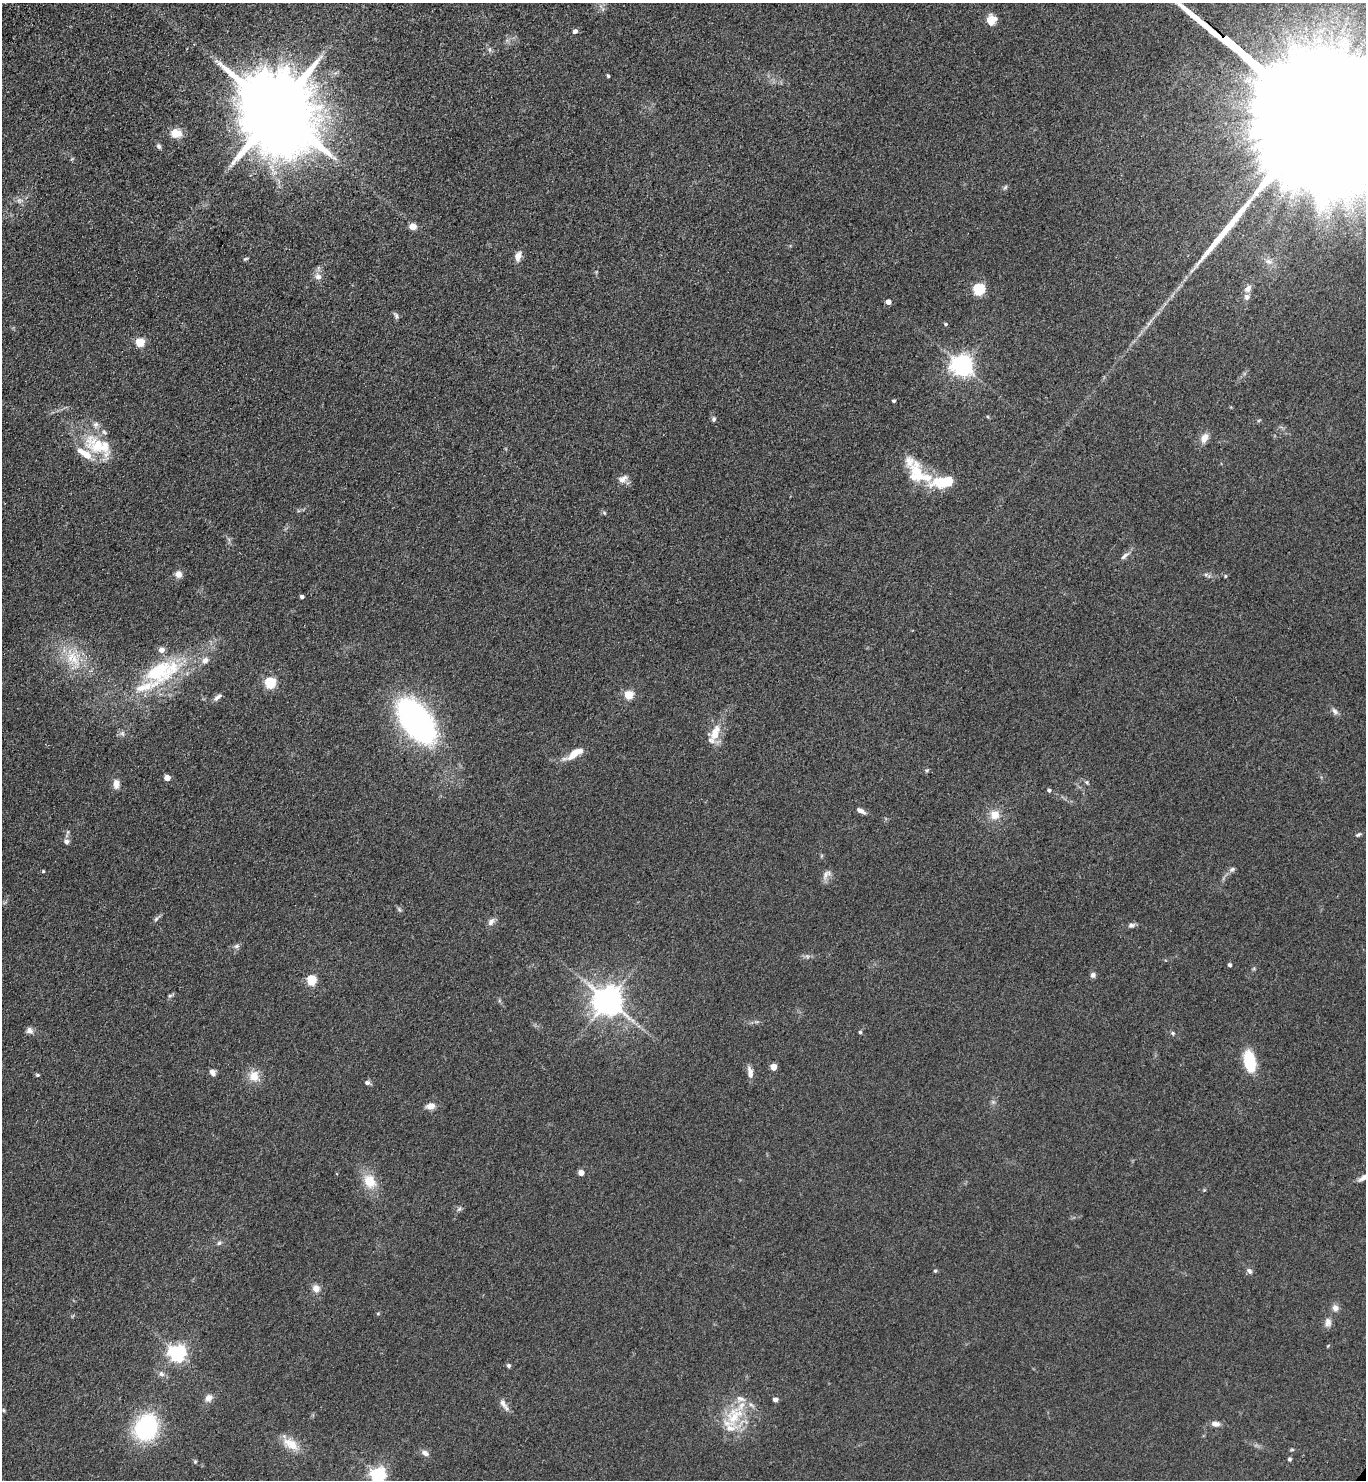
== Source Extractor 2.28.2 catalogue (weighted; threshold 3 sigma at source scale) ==
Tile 11 of 4 x 4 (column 3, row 3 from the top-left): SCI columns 3122-4485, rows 1562-3039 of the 6103 x 6077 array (HDU 1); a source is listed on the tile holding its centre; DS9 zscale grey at full resolution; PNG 1368 x 1482 px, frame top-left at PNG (2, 3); no overlay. Shown black and unused: <1% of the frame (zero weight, under 3 of 4 exposures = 6% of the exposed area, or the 3 px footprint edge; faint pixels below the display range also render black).
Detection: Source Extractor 2.28.2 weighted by HDU 2 'WHT'; one run over the whole footprint, this tile lists its part. Background 0.0907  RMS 0.0088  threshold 0.0396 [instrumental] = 3 sigma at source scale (4.5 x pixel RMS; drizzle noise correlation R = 1.50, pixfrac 1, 0.05/0.05 arcsec/px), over >= 5 px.
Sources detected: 115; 1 inside a brighter object's white glare — not listed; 10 inside a brighter listed object's ellipse — not listed separately; the other 104 listed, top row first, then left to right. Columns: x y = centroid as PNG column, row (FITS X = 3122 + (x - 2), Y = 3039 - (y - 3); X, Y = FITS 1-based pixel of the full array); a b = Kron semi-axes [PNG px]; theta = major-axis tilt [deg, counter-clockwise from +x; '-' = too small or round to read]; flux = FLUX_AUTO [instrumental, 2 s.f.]
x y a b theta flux
991 20 11 9 65 11
575 31 5 4 - 3.8
608 76 4 3 - 1.2
276 111 23 18 -47 15000
1319 120 152 26 -41 180000
176 133 15 12 0 9.5
159 146 7 5 -61 2.1
1005 187 7 4 58 1.5
19 201 6 6 - 2.5
413 226 5 5 - 12
518 256 12 7 76 6.1
246 259 7 3 9 1
1268 261 12 7 -23 4.4
318 277 10 9 - 4.9
979 289 5 5 - 94
1248 289 10 8 56 4.4
888 302 4 4 - 6.6
396 315 9 4 -62 1.9
945 324 5 4 - 1.3
140 342 5 5 - 39
962 366 7 7 - 590
894 401 3 3 - 1.5
714 419 6 5 - 1.8
1204 438 13 9 63 6.7
98 446 46 23 -26 41
918 473 51 19 -35 40
623 479 14 8 32 5.2
605 513 6 3 -69 0.97
1124 556 16 5 41 3.7
178 574 8 7 - 5.7
1225 576 5 3 - 0.82
302 597 4 3 - 2.3
74 659 31 14 -66 25
205 660 9 8 - 4.5
158 672 41 28 28 70
270 683 5 5 - 85
629 695 5 5 - 37
217 697 13 6 39 3.3
1335 711 10 6 -51 3.1
416 721 33 17 -53 360
122 733 7 6 - 2.4
715 733 25 12 69 15
575 753 18 7 33 17
927 770 6 4 18 1.1
167 778 5 4 - 9
1087 782 5 5 - 1.2
116 784 10 7 89 6.2
1049 790 4 4 - 2.1
861 811 10 5 -29 4.3
995 815 12 12 - 9.9
68 832 5 5 - 1.2
1358 834 8 4 33 1.5
66 842 6 6 - 2.8
1232 869 9 6 37 2.3
43 871 4 4 - 0.91
826 874 15 8 41 4.7
399 909 6 5 - 1.5
156 919 6 5 - 1.7
491 922 11 7 56 3.9
1131 925 8 6 10 2.8
236 946 8 5 26 2.3
807 956 7 4 -18 1.8
1230 965 4 4 - 2.1
1093 975 6 6 - 2.9
311 980 5 5 - 55
170 996 7 5 21 1.5
608 1001 9 8 - 1500
29 1030 9 7 -30 3.5
860 1032 4 4 - 1.4
1173 1033 6 5 - 1.4
1249 1061 25 13 -79 28
773 1067 4 4 - 14
212 1072 8 6 -51 3.6
750 1072 16 7 -79 5.3
37 1075 5 4 - 1.2
254 1076 15 13 -45 11
367 1083 6 5 - 2.5
431 1106 10 8 8 6.3
581 1173 4 4 - 9.6
1363 1178 13 6 31 4.2
370 1181 17 13 -57 19
459 1209 7 4 45 1.7
219 1243 6 6 - 1.7
935 1271 4 4 - 1.1
1249 1271 8 6 -55 2.7
316 1288 9 8 - 5.9
1335 1308 9 8 - 4.3
378 1314 5 3 - 0.87
1328 1322 13 9 89 4.5
177 1353 6 6 - 320
508 1365 6 5 - 1.8
161 1374 8 7 - 2.9
209 1398 11 8 57 4.9
775 1400 4 4 - 4.8
504 1405 19 6 -54 5
4 1410 6 4 -88 1.2
734 1416 34 21 62 36
1215 1424 11 6 -5 4.6
146 1428 25 20 64 86
290 1444 25 13 -31 15
425 1453 9 6 -24 4.2
1290 1459 5 5 - 1.7
195 1461 5 5 - 1.2
378 1475 6 6 - 260
Overlapping masked pixels (flux is a lower limit): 1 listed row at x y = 1319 120
Isophote crosses this tile's border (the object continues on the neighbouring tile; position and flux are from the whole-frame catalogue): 3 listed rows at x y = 1319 120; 1363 1178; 378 1475